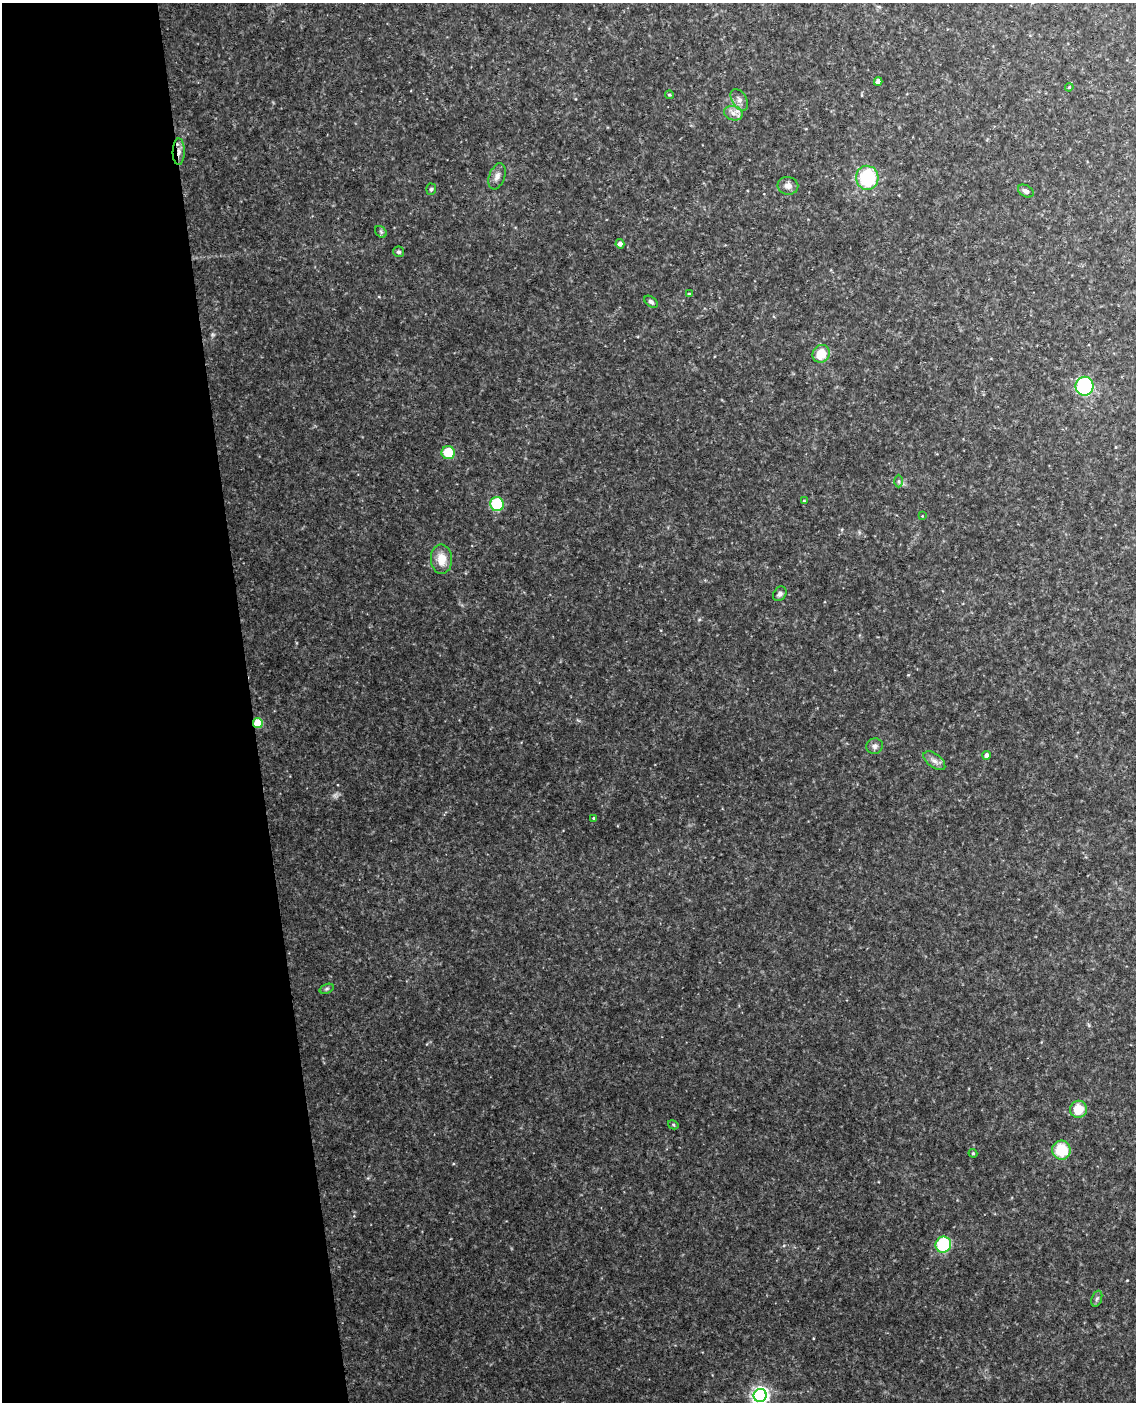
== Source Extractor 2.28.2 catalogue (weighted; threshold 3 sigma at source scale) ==
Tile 5 of 4 x 3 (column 1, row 2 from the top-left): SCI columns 59-1192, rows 1643-3042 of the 4651 x 4581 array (HDU 1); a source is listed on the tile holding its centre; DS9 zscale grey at full resolution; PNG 1138 x 1404 px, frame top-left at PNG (2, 3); each listed source drawn as its Kron ellipse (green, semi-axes under 4 px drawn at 4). Shown black and unused: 22% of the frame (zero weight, under 3 of 4 exposures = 6% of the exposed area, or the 3 px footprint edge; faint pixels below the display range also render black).
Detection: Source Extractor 2.28.2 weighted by HDU 2 'WHT'; one run over the whole footprint, this tile lists its part. Background 0.131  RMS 0.011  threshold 0.0473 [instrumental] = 3 sigma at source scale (4.5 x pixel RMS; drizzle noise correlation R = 1.50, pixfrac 1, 0.05/0.05 arcsec/px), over >= 5 px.
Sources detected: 38; all 38 listed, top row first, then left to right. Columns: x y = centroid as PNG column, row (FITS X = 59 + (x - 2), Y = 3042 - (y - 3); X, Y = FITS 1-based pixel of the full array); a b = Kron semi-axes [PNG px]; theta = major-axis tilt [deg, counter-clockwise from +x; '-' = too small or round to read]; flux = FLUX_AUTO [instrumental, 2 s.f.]
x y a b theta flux
878 82 4 4 - 4.6
1069 87 4 4 - 1
669 95 4 3 - 1.4
739 100 12 7 -59 4.9
733 113 9 7 -17 5.2
179 152 13 6 89 5.6
497 176 13 7 70 5.7
867 178 12 11 - 62
788 186 10 9 - 5.7
431 189 6 5 - 1.5
1026 191 8 5 -30 3.7
381 232 6 5 - 1.9
620 244 4 4 - 5
399 252 5 5 - 2
689 293 4 2 - 0.78
651 302 7 5 -38 2.6
821 354 9 8 - 21
1085 386 9 9 - 88
448 453 6 6 - 30
899 481 6 4 -90 1.8
804 501 3 3 - 0.83
497 504 7 7 - 50
922 516 3 3 - 0.73
441 559 15 10 -88 15
780 594 8 6 51 3.2
258 723 5 5 - 50
875 746 8 8 - 3.5
986 755 4 4 - 3.5
934 761 13 7 -37 5.4
593 818 3 3 - 1.1
327 989 7 4 20 1.8
1078 1109 8 8 - 20
673 1125 5 4 - 1.2
1061 1150 9 9 - 35
973 1153 4 4 - 1.1
943 1245 8 7 - 57
1097 1299 8 5 69 2.2
760 1395 6 6 - 380
Overlapping masked pixels (flux is a lower limit): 2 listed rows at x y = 179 152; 258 723
Isophote crosses this tile's border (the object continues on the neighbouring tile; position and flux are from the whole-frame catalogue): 1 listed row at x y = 760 1395